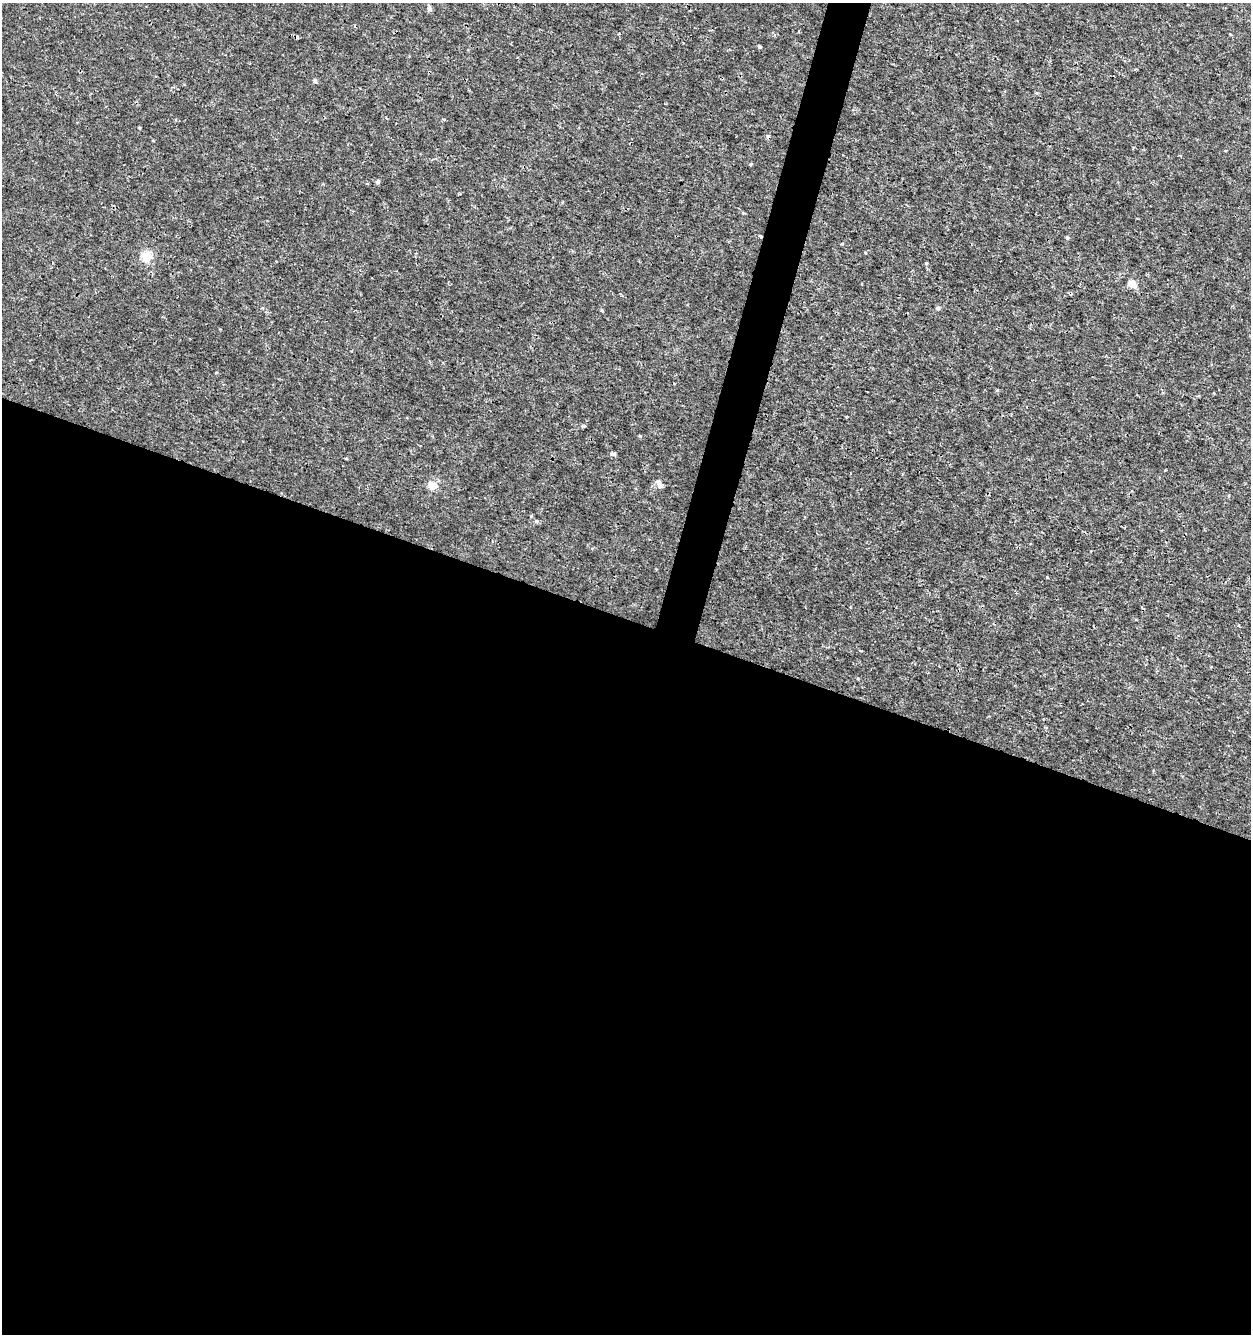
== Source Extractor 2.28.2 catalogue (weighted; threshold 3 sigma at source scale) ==
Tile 14 of 4 x 4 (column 2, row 4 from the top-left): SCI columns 1532-2780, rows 1-1332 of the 5497 x 5335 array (HDU 1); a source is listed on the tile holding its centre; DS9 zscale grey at full resolution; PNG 1253 x 1336 px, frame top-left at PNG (2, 3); no overlay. Shown black and unused: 55% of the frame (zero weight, under 3 of 4 exposures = <1% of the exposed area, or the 3 px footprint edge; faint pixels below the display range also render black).
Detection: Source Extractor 2.28.2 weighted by HDU 2 'WHT'; one run over the whole footprint, this tile lists its part. Background 5.26e-04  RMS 8.6e-04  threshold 0.00386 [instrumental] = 3 sigma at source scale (4.5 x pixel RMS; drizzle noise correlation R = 1.50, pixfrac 1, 0.0396/0.0396 arcsec/px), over >= 5 px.
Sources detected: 24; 3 cosmic-ray / hot-pixel residue — not listed; the other 21 listed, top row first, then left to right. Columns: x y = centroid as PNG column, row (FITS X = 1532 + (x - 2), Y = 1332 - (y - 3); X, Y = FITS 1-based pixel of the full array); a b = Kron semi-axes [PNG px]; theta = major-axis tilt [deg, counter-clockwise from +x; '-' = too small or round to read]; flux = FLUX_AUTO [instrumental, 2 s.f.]
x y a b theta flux
429 9 7 5 -70 0.17
1230 34 3 3 - 0.053
760 47 4 4 - 0.26
315 81 6 5 - 0.15
1037 93 6 4 -88 0.086
139 128 3 3 - 0.088
377 182 5 5 - 0.15
760 236 3 3 - 0.17
1067 237 5 4 - 0.1
842 244 5 3 - 0.066
147 257 13 11 62 1.1
926 263 3 3 - 0.1
1132 284 5 5 - 2.2
938 308 5 5 - 0.17
602 311 5 3 - 0.081
583 426 5 4 - 0.1
613 454 5 4 - 0.23
659 484 10 6 -54 0.34
433 485 12 9 -4 0.75
536 521 5 5 - 0.13
861 651 4 2 - 0.078
Overlapping masked pixels (flux is a lower limit): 1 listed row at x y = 760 236
Unlisted compact peaks at least as high as the median listed source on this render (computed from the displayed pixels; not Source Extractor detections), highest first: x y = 640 436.